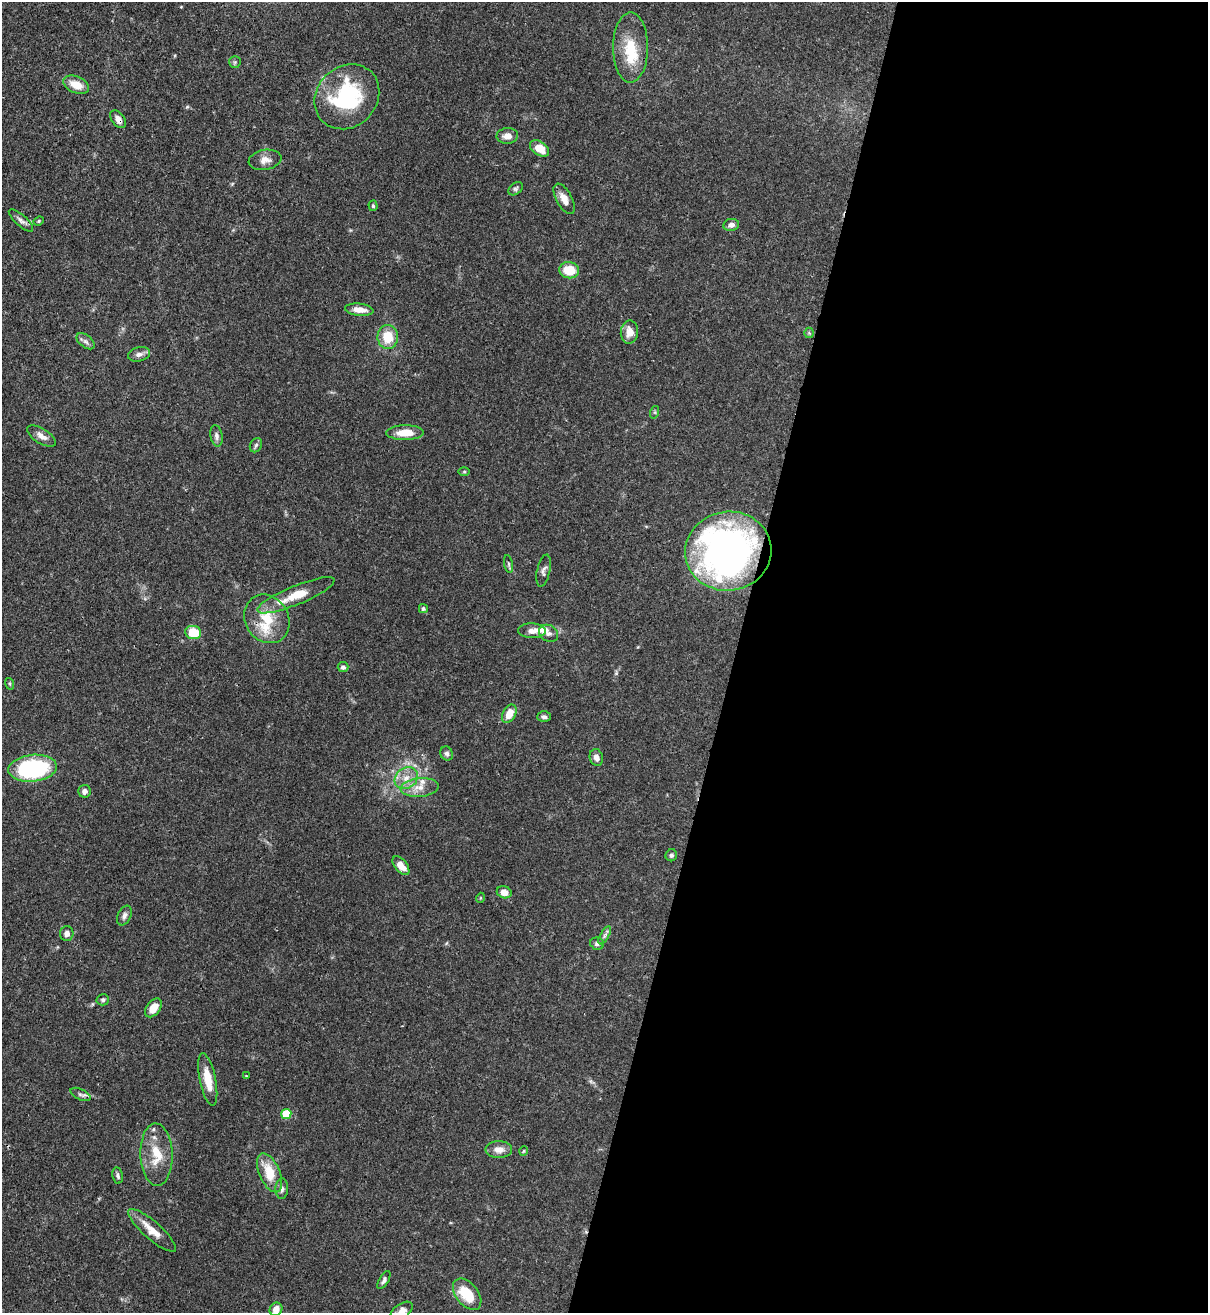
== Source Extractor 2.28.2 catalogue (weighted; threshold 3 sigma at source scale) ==
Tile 12 of 4 x 4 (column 4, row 3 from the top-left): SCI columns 3834-5039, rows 1345-2655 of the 5389 x 5307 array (HDU 1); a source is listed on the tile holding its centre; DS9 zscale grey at full resolution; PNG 1210 x 1315 px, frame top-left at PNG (2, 2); each listed source drawn as its Kron ellipse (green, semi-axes under 4 px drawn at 4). Shown black and unused: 39% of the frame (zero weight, under 3 of 4 exposures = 7% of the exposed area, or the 3 px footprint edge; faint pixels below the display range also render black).
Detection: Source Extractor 2.28.2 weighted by HDU 2 'WHT'; one run over the whole footprint, this tile lists its part. Background 0.1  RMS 0.0041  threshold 0.0186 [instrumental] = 3 sigma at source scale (4.5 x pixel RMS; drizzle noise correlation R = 1.50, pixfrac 1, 0.05/0.05 arcsec/px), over >= 5 px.
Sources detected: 78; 1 inside a brighter object's white glare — neither listed nor drawn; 6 inside a brighter listed object's ellipse — not listed separately; the other 71 listed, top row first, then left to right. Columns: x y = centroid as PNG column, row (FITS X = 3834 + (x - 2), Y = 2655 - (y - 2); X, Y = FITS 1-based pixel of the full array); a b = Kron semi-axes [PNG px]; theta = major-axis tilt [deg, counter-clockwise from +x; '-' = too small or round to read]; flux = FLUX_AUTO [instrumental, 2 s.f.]
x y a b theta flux
630 48 35 17 90 14
235 62 6 5 - 0.76
76 85 13 8 -23 6.4
347 97 35 30 46 41
118 119 10 6 -54 2.4
507 136 11 7 3 2.9
540 148 10 6 -34 5.7
265 160 16 10 10 3.4
515 189 8 5 38 0.93
564 199 17 7 -61 3.7
373 206 5 4 - 0.62
21 220 15 5 -42 1.8
39 221 5 4 - 0.51
731 225 8 6 10 1.9
569 270 10 8 -8 9.3
359 310 14 6 -6 4.3
629 332 11 9 86 4.5
809 333 5 5 - 0.57
388 337 12 10 -89 9.2
86 341 10 6 -38 1.4
139 354 11 7 14 1.9
655 412 6 4 72 0.57
405 433 19 7 1 7.2
42 436 16 7 -31 2.7
216 436 11 6 -80 1.5
256 445 7 5 61 0.87
464 472 5 3 - 0.45
728 551 43 39 9 180
509 564 9 3 -79 0.76
544 571 16 6 77 1.6
296 595 41 9 22 12
423 609 4 4 - 0.74
267 619 25 21 -58 14
532 631 14 7 -1 2.5
193 632 8 6 -6 12
549 633 10 8 -30 1.7
343 667 5 5 - 1.3
10 684 6 4 -72 0.49
509 714 10 6 62 6.1
544 717 7 5 -1 1.1
447 754 7 6 - 1.1
596 757 8 6 -74 2.3
33 768 24 13 6 52
406 778 12 10 38 4.3
420 787 19 9 5 4.9
85 791 6 6 - 1.7
671 855 6 5 - 1
401 866 11 6 -51 4.7
504 892 7 6 - 3.8
480 898 5 3 - 0.36
124 915 10 6 65 1.5
67 933 7 6 - 2
605 935 10 4 60 1.2
597 944 7 6 - 1.1
103 1000 6 5 - 0.83
153 1008 11 6 53 5.3
246 1076 3 3 - 0.27
208 1079 27 8 -78 7.7
81 1094 11 5 -26 1.1
286 1114 5 5 - 14
499 1150 13 8 0 3.5
524 1151 5 4 - 0.44
156 1155 31 16 -88 11
269 1173 21 10 -67 10
118 1175 8 5 -79 0.96
282 1189 10 6 89 1.3
152 1230 31 9 -41 6.6
384 1280 10 4 59 1.1
467 1294 18 11 -51 13
276 1309 7 6 - 3.8
402 1311 12 7 34 2.6
Overlapping masked pixels (flux is a lower limit): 2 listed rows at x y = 118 119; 728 551
Isophote crosses this tile's border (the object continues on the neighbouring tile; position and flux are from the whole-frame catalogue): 1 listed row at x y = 402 1311